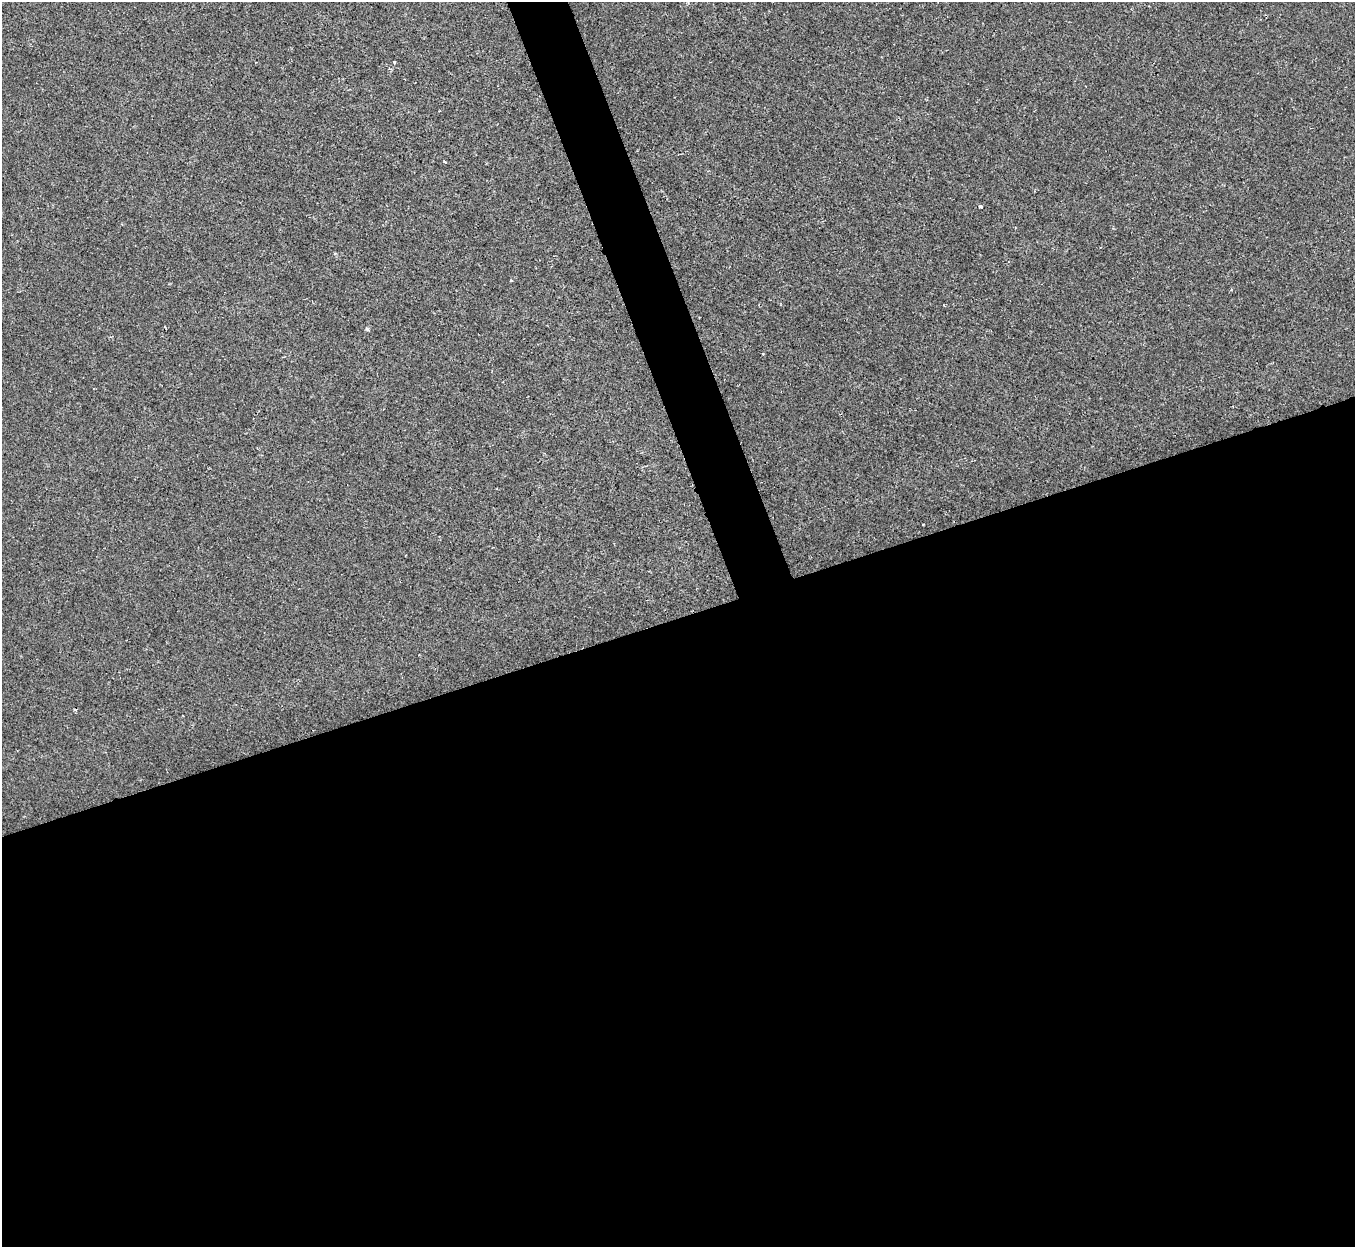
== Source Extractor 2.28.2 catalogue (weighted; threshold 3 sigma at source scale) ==
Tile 15 of 4 x 4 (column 3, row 4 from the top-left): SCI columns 2708-4060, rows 147-1391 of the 5414 x 5400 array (HDU 1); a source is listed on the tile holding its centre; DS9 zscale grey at full resolution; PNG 1357 x 1249 px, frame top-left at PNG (2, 2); no overlay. Shown black and unused: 53% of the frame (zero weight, under 2 of 3 exposures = <1% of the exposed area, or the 3 px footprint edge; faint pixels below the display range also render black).
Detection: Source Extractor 2.28.2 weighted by HDU 2 'WHT'; one run over the whole footprint, this tile lists its part. Background 6.58e-04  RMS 0.0034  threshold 0.0152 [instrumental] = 3 sigma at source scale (4.5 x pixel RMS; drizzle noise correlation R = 1.50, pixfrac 1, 0.05/0.05 arcsec/px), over >= 5 px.
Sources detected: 6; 1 cosmic-ray / hot-pixel residue — not listed; the other 5 listed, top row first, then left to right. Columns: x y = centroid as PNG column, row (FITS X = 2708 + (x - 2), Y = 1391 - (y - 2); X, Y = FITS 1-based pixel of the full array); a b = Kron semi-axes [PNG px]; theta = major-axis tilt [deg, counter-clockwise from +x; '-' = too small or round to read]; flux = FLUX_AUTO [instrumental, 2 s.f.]
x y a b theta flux
394 62 3 2 - 0.34
445 162 3 3 - 0.57
980 206 3 3 - 0.96
335 254 4 3 - 0.33
367 329 6 4 -42 0.38